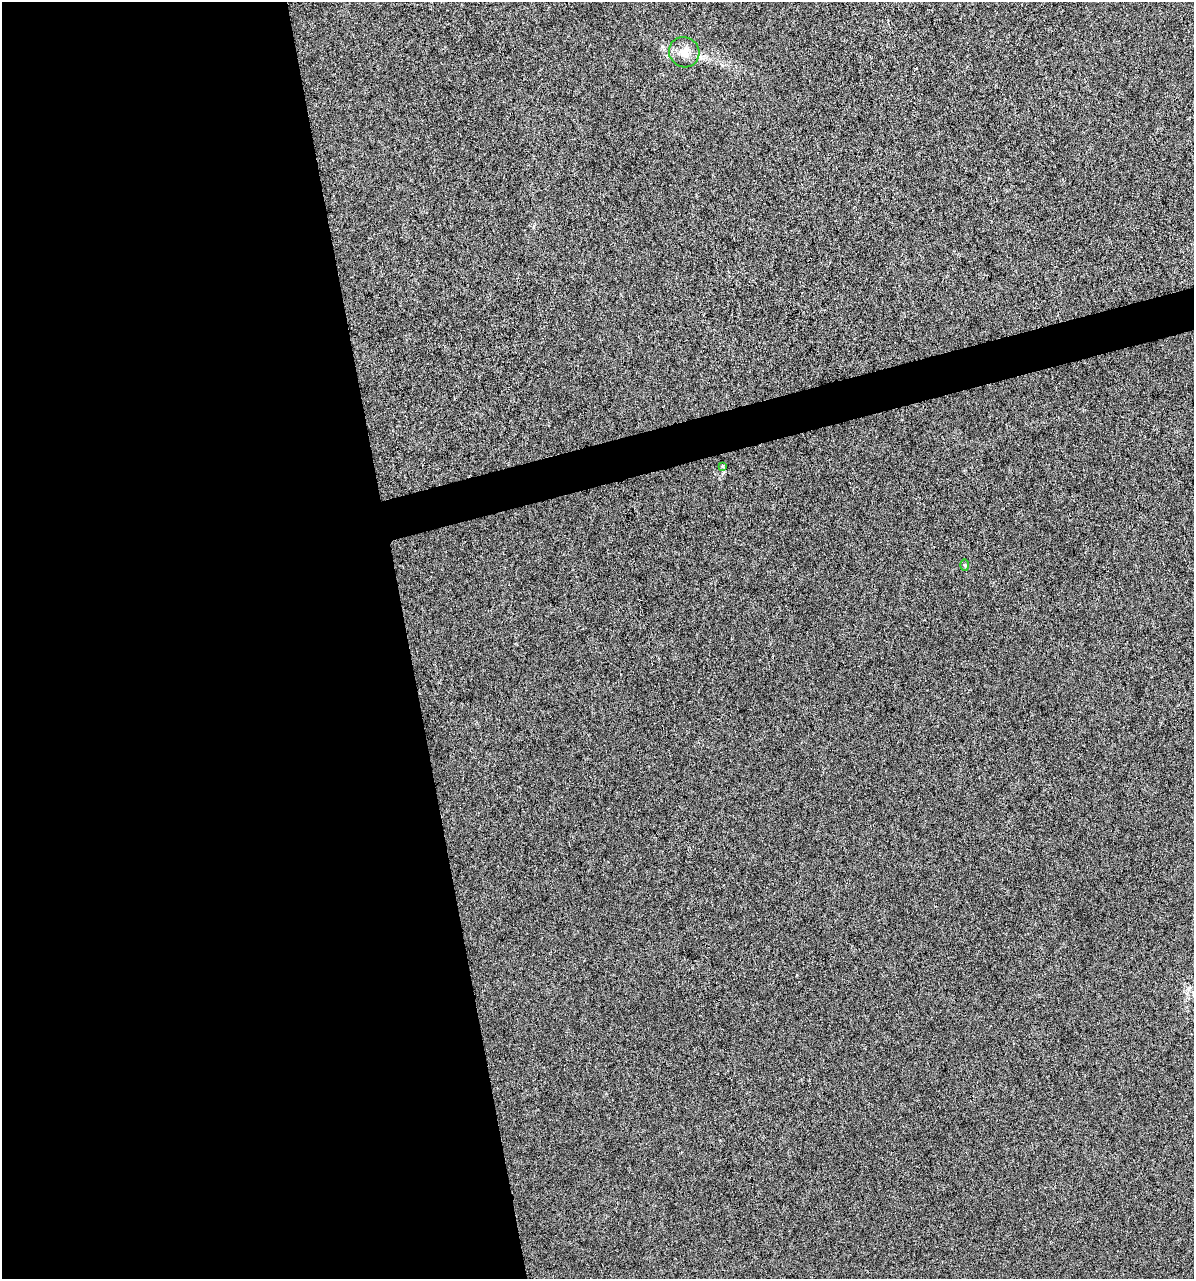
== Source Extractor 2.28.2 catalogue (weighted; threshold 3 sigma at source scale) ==
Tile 9 of 4 x 4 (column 1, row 3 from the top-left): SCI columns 93-1284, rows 1278-2554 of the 4903 x 5108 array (HDU 1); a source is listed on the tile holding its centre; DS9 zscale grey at full resolution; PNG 1196 x 1281 px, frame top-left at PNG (2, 2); each listed source drawn as its Kron ellipse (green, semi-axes under 4 px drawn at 4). Shown black and unused: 36% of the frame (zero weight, under 3 of 6 exposures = <1% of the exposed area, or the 3 px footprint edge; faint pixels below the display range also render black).
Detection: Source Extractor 2.28.2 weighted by HDU 2 'WHT'; one run over the whole footprint, this tile lists its part. Background 4.23e-04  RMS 0.0027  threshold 0.0109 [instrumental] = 3 sigma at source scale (4.09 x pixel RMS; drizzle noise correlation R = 1.36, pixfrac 0.8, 0.0396/0.0396 arcsec/px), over >= 5 px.
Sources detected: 3; all 3 listed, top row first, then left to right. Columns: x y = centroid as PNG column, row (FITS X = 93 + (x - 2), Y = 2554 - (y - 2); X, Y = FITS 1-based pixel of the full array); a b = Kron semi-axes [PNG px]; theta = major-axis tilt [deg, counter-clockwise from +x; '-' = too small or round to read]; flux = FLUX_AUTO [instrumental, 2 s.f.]
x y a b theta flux
684 52 15 15 - 2.8
723 466 3 3 - 0.66
965 565 6 4 -88 0.28